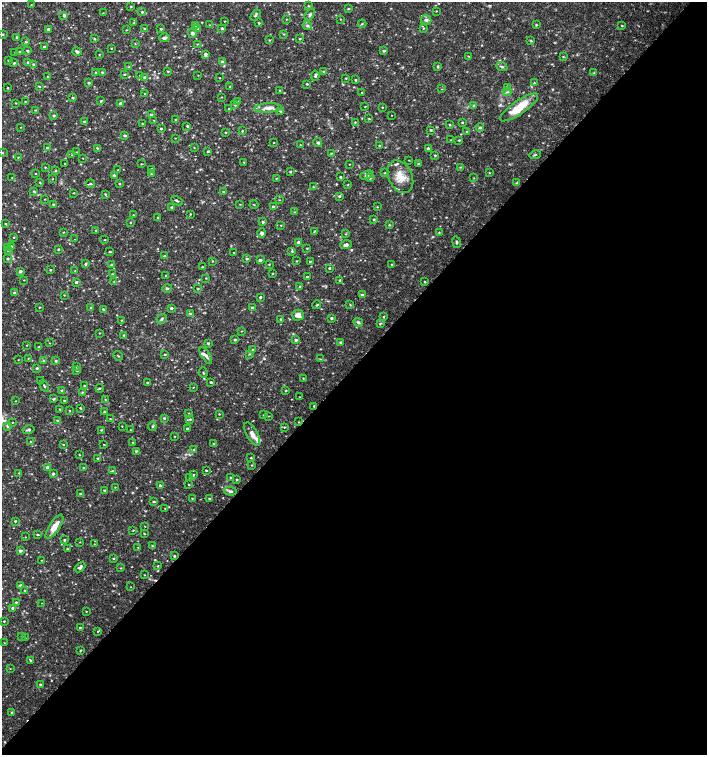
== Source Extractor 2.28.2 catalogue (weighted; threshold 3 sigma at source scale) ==
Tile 12 of 4 x 4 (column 4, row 3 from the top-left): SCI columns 4454-5863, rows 1507-3011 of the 6023 x 6029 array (HDU 1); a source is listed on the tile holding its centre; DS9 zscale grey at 2 x 2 block average (1 PNG px = mean of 2 x 2 image px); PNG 709 x 757 px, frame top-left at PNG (2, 2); each listed source drawn as its Kron ellipse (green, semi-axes under 4 px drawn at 4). Shown black and unused: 52% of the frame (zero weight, under 2 of 3 exposures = <1% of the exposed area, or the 3 px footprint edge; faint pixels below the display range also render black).
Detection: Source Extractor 2.28.2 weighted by HDU 2 'WHT'; one run over the whole footprint, this tile lists its part. Background 0.0332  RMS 0.0036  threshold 0.0164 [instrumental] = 3 sigma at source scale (4.5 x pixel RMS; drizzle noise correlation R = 1.50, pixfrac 1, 0.0396/0.0396 arcsec/px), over >= 5 px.
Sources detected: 407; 1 cosmic-ray / hot-pixel residue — neither listed nor drawn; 5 inside a brighter listed object's ellipse — not listed separately; the other 401 listed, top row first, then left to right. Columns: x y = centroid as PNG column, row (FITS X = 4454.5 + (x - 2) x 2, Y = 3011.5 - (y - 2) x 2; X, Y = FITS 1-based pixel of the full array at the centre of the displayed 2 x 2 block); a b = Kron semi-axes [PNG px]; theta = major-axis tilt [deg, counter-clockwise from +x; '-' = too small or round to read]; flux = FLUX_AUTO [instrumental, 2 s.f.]
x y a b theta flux
31 5 3 2 - 0.4
131 6 3 2 - 0.59
308 6 3 2 - 0.55
348 9 3 2 - 0.6
436 11 2 2 - 0.47
142 12 3 2 - 0.73
103 13 3 2 - 0.45
64 15 4 3 - 2
255 15 6 3 58 1.2
310 15 6 3 57 1.7
286 19 3 2 - 0.4
340 19 2 2 - 0.41
426 20 5 4 - 2.4
225 21 2 2 - 0.4
134 23 3 2 - 0.43
259 23 3 2 - 0.68
362 24 4 2 - 0.73
195 25 3 3 - 0.91
209 25 3 2 - 0.37
536 25 3 2 - 0.65
307 26 4 4 - 1.6
622 26 3 2 - 0.59
198 28 3 3 - 1
222 28 3 3 - 1.1
424 28 3 2 - 0.55
48 29 3 3 - 1.4
145 29 3 3 - 0.71
161 29 3 2 - 0.81
126 30 2 2 - 0.45
192 33 4 4 - 1.7
3 34 3 2 - 0.66
284 34 3 2 - 0.59
17 37 3 2 - 0.68
164 38 5 3 - 2
95 39 3 2 - 0.67
300 39 3 2 - 0.61
270 40 3 2 - 0.45
531 41 4 2 - 0.81
26 42 3 2 - 0.85
135 44 2 2 - 0.46
197 44 3 2 - 0.46
44 47 3 2 - 1.4
111 48 2 2 - 0.46
27 51 3 2 - 0.96
77 51 4 3 - 1.8
384 51 3 3 - 1.1
15 52 2 2 - 0.36
20 52 3 2 - 0.83
99 54 3 2 - 0.52
205 54 4 3 - 1.8
469 56 3 2 - 0.47
563 57 3 2 - 0.55
9 60 3 3 - 0.74
28 62 3 3 - 0.87
222 62 4 3 - 1.3
14 63 4 3 - 0.99
34 64 3 3 - 0.79
438 66 3 2 - 1.1
502 66 6 3 -24 1.4
129 67 3 2 - 0.61
168 71 3 3 - 0.73
323 71 3 2 - 0.53
95 72 2 2 - 0.4
102 72 3 2 - 0.72
594 73 3 3 - 0.94
124 74 3 2 - 0.61
140 75 3 2 - 0.48
198 75 2 2 - 0.31
315 76 5 2 - 1.6
48 77 3 2 - 0.62
145 77 4 2 - 0.91
220 78 2 2 - 0.3
346 78 3 2 - 0.53
355 80 3 2 - 0.66
89 83 3 2 - 0.86
534 83 3 3 - 0.58
307 84 3 2 - 0.62
39 86 3 2 - 0.49
230 87 3 2 - 0.65
8 88 3 2 - 0.56
508 88 3 2 - 0.88
442 89 3 2 - 0.4
279 90 3 2 - 0.4
507 92 4 3 - 1.2
361 93 3 2 - 0.68
145 94 3 2 - 0.61
73 97 3 2 - 0.76
222 97 3 2 - 0.4
25 101 3 2 - 0.39
101 101 3 2 - 0.73
238 102 3 3 - 0.98
16 103 3 2 - 0.49
120 103 3 3 - 1.1
235 105 3 3 - 1.5
474 105 3 3 - 1.1
365 107 3 2 - 0.35
382 107 3 2 - 0.49
519 107 22 7 34 22
268 108 13 4 2 5.4
229 109 2 2 - 0.43
35 110 3 2 - 0.5
281 111 3 3 - 0.81
151 115 3 3 - 1.5
391 115 2 2 - 0.78
54 116 3 3 - 0.95
369 119 3 2 - 0.53
154 120 3 2 - 0.55
176 120 3 3 - 1
84 122 3 2 - 1.3
355 122 3 2 - 0.46
462 122 3 3 - 0.71
142 124 3 2 - 0.47
449 125 3 2 - 0.57
187 126 3 2 - 0.77
20 127 2 2 - 0.36
480 127 4 3 - 1.2
161 129 2 2 - 0.87
431 130 3 2 - 0.75
242 131 3 3 - 0.7
467 131 3 2 - 0.67
226 133 2 2 - 0.54
125 135 4 3 - 1.1
175 138 2 2 - 0.39
450 140 3 2 - 0.37
459 140 3 2 - 0.62
274 142 2 2 - 0.48
318 143 4 3 - 1.3
300 145 2 2 - 0.49
379 146 3 2 - 0.89
194 147 3 2 - 0.46
47 148 3 3 - 1.1
97 148 3 2 - 0.67
428 148 3 3 - 1.1
208 151 3 3 - 0.99
76 152 2 2 - 0.37
2 153 3 3 - 0.57
331 153 3 2 - 0.59
72 155 4 2 - 0.61
435 155 3 2 - 0.69
535 155 6 2 16 0.91
18 157 2 2 - 0.45
83 158 2 2 - 0.32
409 160 2 2 - 0.4
244 162 3 2 - 0.77
65 164 2 2 - 0.58
141 164 3 2 - 0.35
349 164 2 2 - 0.34
418 164 3 2 - 0.77
45 167 3 2 - 0.56
460 167 3 2 - 0.57
152 169 3 2 - 0.93
118 170 3 2 - 0.44
55 171 3 2 - 0.64
290 172 4 3 - 0.73
35 173 2 2 - 0.42
385 173 3 2 - 0.68
490 173 2 2 - 0.48
151 174 2 2 - 0.51
114 175 4 3 - 1.4
367 175 7 4 20 2.2
12 177 2 2 - 0.34
340 177 3 2 - 0.72
400 177 17 12 -66 13
276 178 3 2 - 0.43
370 178 3 3 - 1
474 178 2 2 - 0.4
52 179 3 2 - 0.36
40 182 3 2 - 0.57
517 183 3 2 - 0.71
90 184 4 3 - 0.94
120 184 3 2 - 0.52
348 185 3 2 - 0.43
313 187 3 3 - 0.76
34 191 4 3 - 0.96
223 192 3 2 - 0.86
73 193 3 2 - 0.44
105 194 3 2 - 0.65
339 196 3 3 - 1.1
45 199 2 2 - 0.36
279 200 3 2 - 0.42
177 201 6 2 -27 1.1
53 204 3 2 - 0.62
240 204 2 2 - 0.37
254 205 4 2 - 0.43
172 207 3 2 - 0.8
273 207 3 3 - 1.4
377 207 2 2 - 0.44
295 212 3 2 - 0.57
190 214 3 2 - 0.5
133 215 3 2 - 0.48
157 217 3 2 - 0.36
374 219 3 2 - 0.69
130 222 2 2 - 0.53
263 222 4 3 - 1
5 224 2 2 - 0.64
281 225 2 2 - 0.39
389 225 3 3 - 0.7
96 230 2 2 - 0.44
315 231 4 2 - 0.71
64 232 2 2 - 0.45
439 232 3 2 - 0.52
262 233 5 4 - 1.9
346 234 3 2 - 0.49
13 237 3 2 - 0.55
75 239 2 2 - 0.37
105 240 2 2 - 0.42
298 242 4 3 - 1.8
456 242 6 3 -80 1.3
346 245 6 4 16 2
11 246 3 3 - 0.85
8 247 3 2 - 0.76
307 248 3 2 - 0.58
58 249 4 2 - 0.68
8 250 3 2 - 0.62
292 251 3 2 - 0.79
110 252 3 2 - 0.8
233 252 2 2 - 29
164 256 4 3 - 1.1
7 259 3 3 - 0.81
247 259 3 3 - 0.91
260 260 4 4 - 2
213 261 3 2 - 0.42
296 261 3 2 - 0.46
310 261 2 2 - 0.82
86 264 3 3 - 1
269 264 3 2 - 0.5
391 264 3 2 - 0.55
112 265 3 2 - 0.58
202 267 2 2 - 0.44
330 268 3 3 - 0.84
50 270 2 2 - 0.6
20 271 3 3 - 2
75 271 2 2 - 0.45
273 273 3 2 - 0.58
112 274 2 2 - 0.59
166 276 3 2 - 0.63
307 277 4 2 - 0.88
206 278 3 2 - 0.4
24 280 2 2 - 0.36
340 280 4 2 - 0.7
76 282 3 2 - 1.4
114 282 2 2 - 0.61
425 282 2 2 - 0.69
300 286 3 2 - 0.69
167 288 5 3 - 1.2
198 289 3 2 - 0.66
14 293 3 3 - 0.84
64 295 2 2 - 0.39
362 295 4 3 - 2.1
260 297 3 2 - 1.1
350 304 3 2 - 0.56
317 305 4 2 - 0.78
39 307 2 2 - 0.47
90 308 3 2 - 0.41
171 308 3 3 - 1.2
253 308 3 3 - 2.5
103 309 3 2 - 0.78
190 314 4 3 - 1.4
298 315 6 5 - 5.3
384 317 3 3 - 0.64
331 318 3 3 - 1.1
162 319 5 4 - 1.5
280 319 3 2 - 0.65
121 320 2 2 - 0.46
358 322 5 3 - 1.6
380 323 4 3 - 0.88
242 331 3 2 - 0.41
99 333 2 2 - 0.45
124 335 3 3 - 0.74
235 339 3 3 - 0.92
296 340 3 3 - 1.7
49 343 3 2 - 0.37
208 343 3 3 - 0.74
341 343 3 3 - 1.5
27 345 2 2 - 0.37
38 347 3 2 - 0.64
253 350 3 2 - 0.68
165 354 3 2 - 0.56
249 354 3 2 - 0.65
206 355 9 3 -57 2.5
118 356 5 2 - 0.68
28 358 2 2 - 0.44
320 359 3 2 - 0.48
18 360 3 2 - 0.33
44 360 3 3 - 1.3
56 361 3 2 - 0.85
76 366 3 2 - 0.66
37 368 3 2 - 1.3
77 371 3 3 - 0.87
203 373 5 2 - 0.68
303 378 3 2 - 0.46
41 381 3 2 - 0.82
211 382 2 2 - 0.88
147 383 3 2 - 0.63
44 386 6 2 -61 1.1
85 386 3 2 - 0.81
193 387 3 2 - 0.37
100 388 4 2 - 0.89
61 390 3 3 - 0.9
286 391 3 2 - 0.66
82 392 3 3 - 0.7
300 397 2 2 - 0.4
54 399 3 3 - 1.2
105 399 3 2 - 0.39
64 400 2 2 - 0.57
15 401 2 2 - 0.38
314 406 3 2 - 1
80 408 2 2 - 0.75
60 409 3 2 - 0.67
70 411 3 2 - 0.37
104 411 3 2 - 0.73
189 413 2 2 - 0.44
219 414 2 2 - 0.46
264 415 3 2 - 0.5
269 416 3 2 - 0.34
164 418 3 3 - 0.97
110 419 3 2 - 0.37
190 419 4 3 - 0.95
58 421 3 2 - 0.75
12 422 2 2 - 0.43
299 422 3 2 - 0.51
7 426 4 4 - 1.6
122 426 2 2 - 0.45
152 426 4 2 - 0.92
284 427 2 2 - 0.75
187 429 3 3 - 0.98
28 430 6 3 13 1.8
101 430 3 2 - 0.58
130 430 3 2 - 0.52
252 434 13 5 -61 5.3
175 436 3 2 - 0.36
30 442 2 2 - 0.5
133 442 3 2 - 0.6
214 443 4 3 - 1.1
63 445 2 2 - 0.47
104 445 2 2 - 0.51
194 449 4 3 - 0.88
136 451 3 3 - 0.82
79 455 3 2 - 0.44
98 458 4 2 - 0.83
251 458 3 2 - 0.62
252 465 3 2 - 0.56
47 467 3 3 - 1.6
83 468 3 2 - 0.61
206 470 3 2 - 0.68
112 471 3 2 - 0.63
19 473 2 2 - 0.54
53 474 3 3 - 1.1
193 475 3 3 - 0.97
190 477 2 2 - 0.66
231 477 3 3 - 0.86
237 480 3 2 - 0.68
189 485 3 2 - 0.61
160 486 3 3 - 1.1
115 487 2 2 - 0.38
104 490 3 2 - 0.59
230 491 6 4 -4 2.4
80 494 3 2 - 0.92
192 498 2 2 - 0.49
209 498 2 2 - 0.7
154 502 3 2 - 0.76
165 508 3 2 - 0.42
15 521 3 2 - 0.83
145 526 2 2 - 0.36
54 527 14 5 56 8.8
133 530 3 2 - 0.57
144 534 2 2 - 0.59
38 535 4 2 - 0.69
25 537 2 2 - 0.4
64 540 3 3 - 0.83
80 542 3 2 - 0.33
94 544 2 2 - 0.36
152 546 3 2 - 0.67
138 547 2 2 - 0.43
67 549 3 2 - 0.61
20 551 4 3 - 1.9
174 556 3 2 - 0.9
114 559 3 2 - 0.67
42 560 2 2 - 0.37
158 566 3 2 - 0.53
80 567 6 3 41 2.4
120 568 3 2 - 0.45
144 575 3 2 - 0.4
21 585 3 3 - 2
131 587 2 2 - 0.27
24 590 3 2 - 0.5
16 602 3 2 - 0.73
42 603 2 2 - 0.32
13 608 3 3 - 1.6
86 611 2 2 - 0.41
4 621 2 2 - 0.77
80 627 3 2 - 0.69
97 631 2 2 - 0.57
22 637 3 2 - 0.73
25 638 3 2 - 0.49
4 643 2 2 - 0.39
80 650 3 2 - 0.71
30 661 3 2 - 0.59
10 669 3 2 - 0.35
40 684 3 2 - 0.74
12 712 3 2 - 1.1
Overlapping masked pixels (flux is a lower limit): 1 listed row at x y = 314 406
Diffuse or blended objects may show on this block-average render without a row.